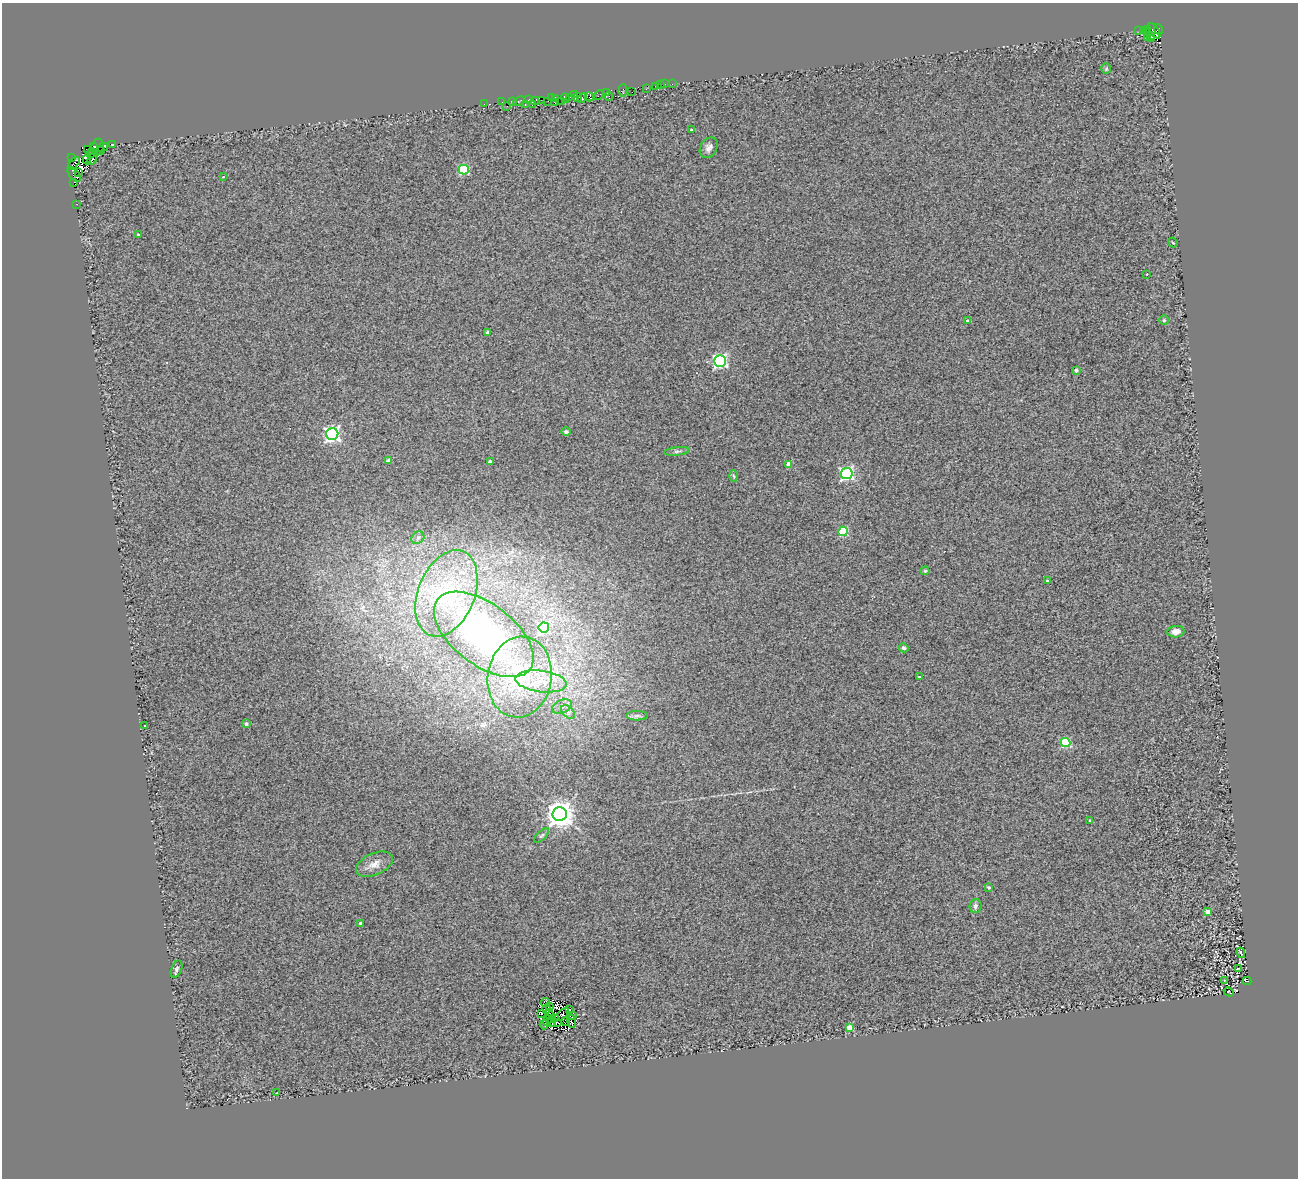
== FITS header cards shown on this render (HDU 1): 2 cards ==
NAXIS1  =                 1296
NAXIS2  =                 1176

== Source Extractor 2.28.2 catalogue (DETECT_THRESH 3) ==
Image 1296 x 1176 px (HDU 1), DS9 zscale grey, 1 PNG px = 1 image px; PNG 1300 x 1180 px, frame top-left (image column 1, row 1176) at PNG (2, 3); each listed source drawn as its Kron ellipse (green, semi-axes under 4 px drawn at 4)
Background 0.366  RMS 0.32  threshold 0.947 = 3 sigma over >= 5 px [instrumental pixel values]
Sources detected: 136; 12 with non-positive FLUX_AUTO (blend fragments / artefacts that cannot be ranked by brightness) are neither listed nor drawn; the other 124 listed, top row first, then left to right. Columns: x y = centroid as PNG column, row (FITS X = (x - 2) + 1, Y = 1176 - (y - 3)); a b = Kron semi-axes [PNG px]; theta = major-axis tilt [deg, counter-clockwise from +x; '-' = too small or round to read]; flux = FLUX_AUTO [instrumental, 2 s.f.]
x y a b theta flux
1148 29 3 2 - 350
1158 29 5 3 - 740
1139 31 3 2 - 20
1143 31 4 3 - 320
1154 31 8 3 -56 40
1151 35 2 2 - 100
1148 37 4 2 - 3.6
1152 39 3 2 - 27
1106 69 5 4 - 27
665 84 2 2 - 10
672 84 3 2 - 38
660 85 3 2 - 62
655 86 2 2 - 11
646 89 2 2 - 16
623 90 6 3 87 20
632 92 2 2 - 110
606 93 3 3 - 610
575 94 3 2 - 71
599 95 5 2 - 110
609 96 4 3 - 160
551 97 3 2 - 100
569 97 3 2 - 680
578 97 4 2 - 200
589 97 4 3 - 900
565 98 5 2 - 280
582 98 5 3 - 84
556 99 4 3 - 270
529 100 4 3 - 660
541 100 3 2 - 230
513 101 3 2 - 23
519 101 6 3 23 2.9
535 101 4 3 - 990
548 101 2 2 - 8.5
502 102 2 2 - 24
554 102 3 2 - 130
562 102 2 2 - 380
484 104 2 2 - 38
532 104 3 2 - 76
525 105 3 2 - 39
507 106 2 2 - 460
691 130 3 2 - 24
113 145 3 2 - 740
94 146 3 2 - 60
97 147 8 6 76 740
103 147 5 3 - 2600
709 148 11 8 60 100
88 150 3 2 - 420
100 150 4 3 - 1800
91 153 5 3 - 860
72 158 2 2 - 55
93 158 7 4 63 2300
87 159 5 3 - 2200
74 163 8 3 48 190
464 170 5 5 - 2000
79 172 3 2 - 300
74 174 8 4 -53 1500
223 177 3 2 - 13
74 183 3 2 - 110
77 204 3 2 - 64
138 235 3 2 - 21
1173 243 5 4 - 23
1147 274 2 2 - 14
1164 320 5 5 - 26
968 321 4 4 - 55
488 333 4 3 - 82
720 361 6 5 - 4800
1076 370 3 3 - 89
566 431 4 4 - 59
332 434 6 6 - 6500
677 451 12 3 8 52
389 461 4 4 - 180
490 462 4 4 - 160
789 464 4 4 - 190
847 474 6 5 - 4300
734 476 5 3 - 25
843 531 5 4 - 1300
418 538 7 5 44 58
925 571 4 4 - 24
1047 581 3 2 - 21
446 593 45 28 68 1800
544 627 5 5 - 2200
1176 632 8 5 6 150
484 634 58 30 -37 5400
904 648 5 4 - 77
520 677 40 32 81 1700
920 677 4 3 - 44
541 681 26 10 -7 520
562 707 10 6 24 100
568 712 8 5 -46 74
637 716 11 4 0 64
246 724 4 3 - 65
145 726 3 3 - 82
1065 743 5 4 - 1600
560 814 7 7 - 29000
1090 820 3 3 - 23
542 835 10 4 44 40
374 864 19 10 24 210
989 887 3 3 - 40
975 906 7 6 - 62
1208 912 4 4 - 170
361 923 3 3 - 42
1241 953 5 2 - 26
177 969 9 5 67 51
1238 969 4 2 - 18
1224 981 3 2 - 14
1247 981 4 3 - 430
1229 992 5 2 - 18
545 1003 5 3 - 25
550 1007 3 2 - 3
547 1009 4 3 - 6.2
570 1009 2 2 - 17
541 1013 4 2 - 21
562 1014 8 3 43 15
550 1015 5 2 - 15
573 1015 2 2 - 26
555 1018 3 2 - 17
547 1020 5 2 - 9.5
552 1021 6 3 -88 58
565 1021 4 2 - 9.3
558 1022 4 2 - 6.4
572 1022 7 2 -74 4.7
544 1025 4 2 - 7.4
850 1028 4 4 - 440
277 1093 2 2 - 15
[12 non-positive-flux detections neither listed nor drawn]